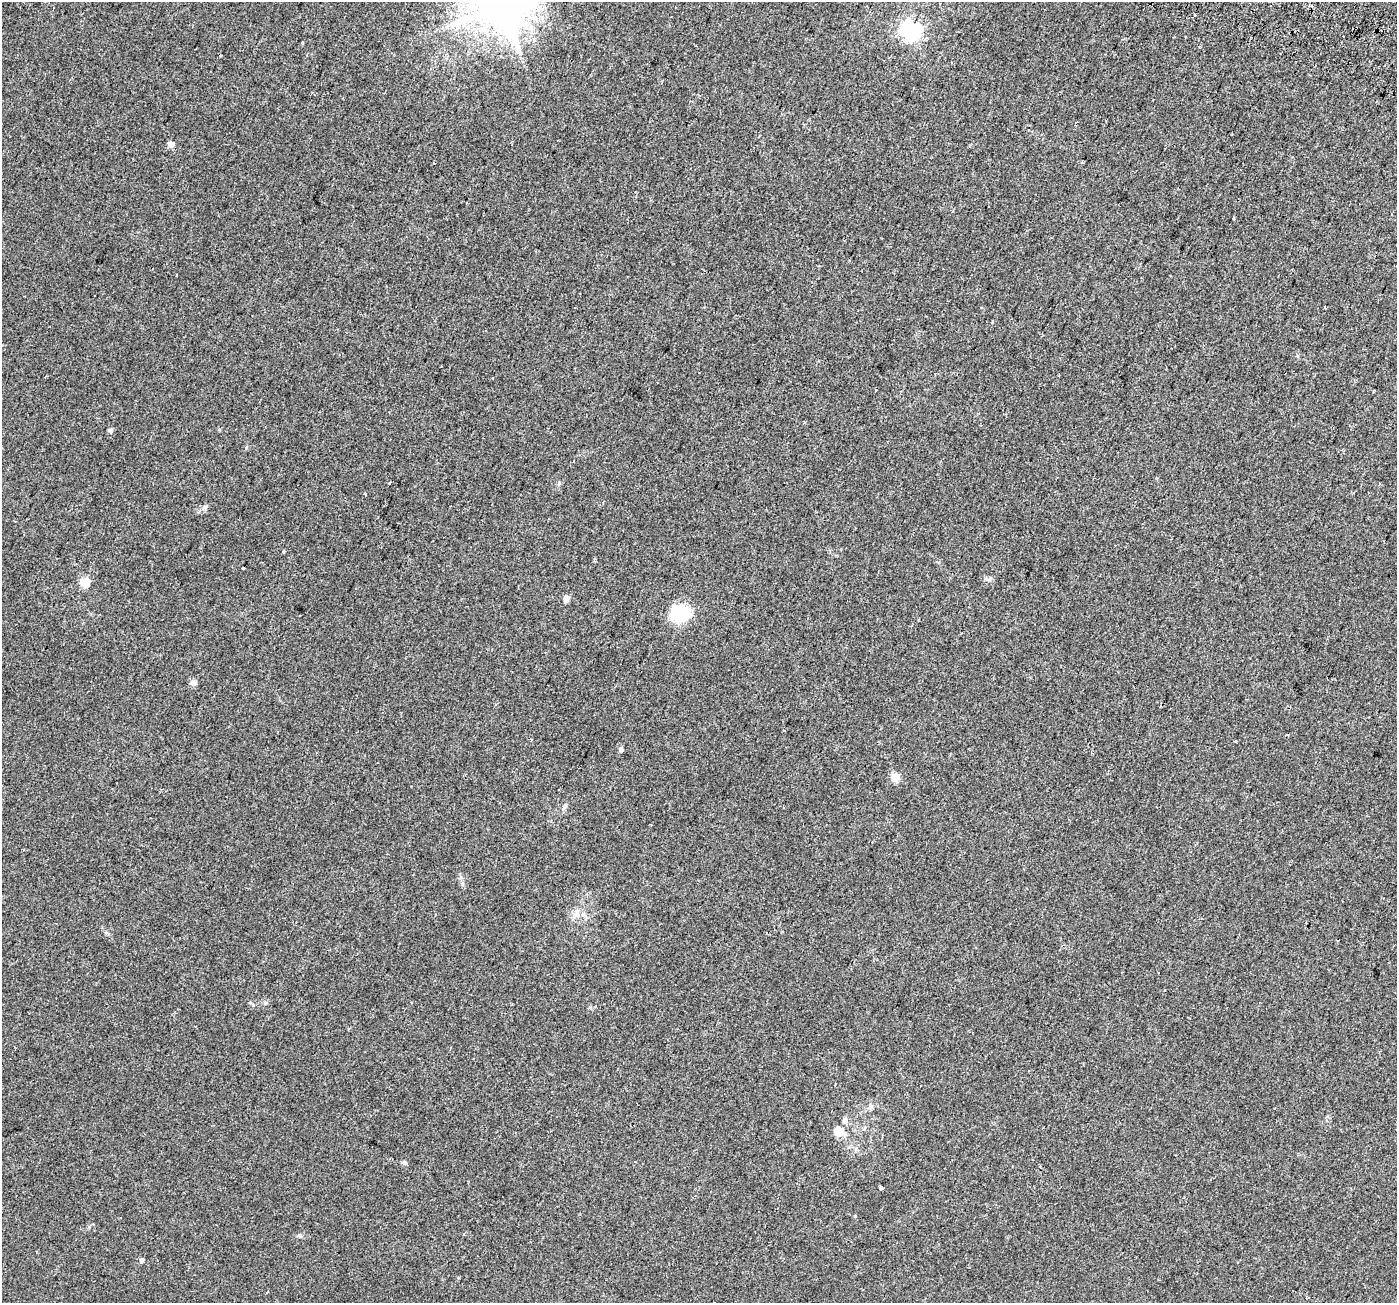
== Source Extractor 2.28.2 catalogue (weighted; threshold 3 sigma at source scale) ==
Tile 10 of 4 x 4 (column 2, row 3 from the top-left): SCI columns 1460-2854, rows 1646-2946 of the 5698 x 5829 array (HDU 1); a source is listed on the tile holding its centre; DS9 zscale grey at full resolution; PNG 1399 x 1305 px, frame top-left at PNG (2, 2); no overlay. Shown black and unused: <1% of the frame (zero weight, under 2 of 3 exposures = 4% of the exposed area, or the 3 px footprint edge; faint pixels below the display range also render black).
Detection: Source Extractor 2.28.2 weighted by HDU 2 'WHT'; one run over the whole footprint, this tile lists its part. Background 0.0279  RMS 0.0051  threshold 0.0229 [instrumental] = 3 sigma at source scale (4.5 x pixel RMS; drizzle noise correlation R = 1.50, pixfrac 1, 0.0396/0.0396 arcsec/px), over >= 5 px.
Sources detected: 30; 2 cosmic-ray / hot-pixel residue — not listed; the other 28 listed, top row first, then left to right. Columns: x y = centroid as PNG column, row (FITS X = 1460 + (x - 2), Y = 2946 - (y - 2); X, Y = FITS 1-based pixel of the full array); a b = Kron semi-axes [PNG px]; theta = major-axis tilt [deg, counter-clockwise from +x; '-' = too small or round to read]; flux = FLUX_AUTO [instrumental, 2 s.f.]
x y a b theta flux
502 7 14 13 - 2200
1195 15 3 2 - 0.99
911 31 7 7 - 230
171 144 5 5 - 4.1
1234 218 3 3 - 1.1
220 430 4 3 - 0.71
110 431 7 5 -87 0.92
389 483 3 3 - 0.59
365 494 3 3 - 0.75
243 568 3 3 - 2.5
85 582 5 5 - 24
566 599 5 5 - 4.9
680 613 21 16 -16 21
195 683 8 6 70 1.2
1287 735 3 2 - 0.51
1235 741 3 3 - 0.69
621 750 5 4 - 1.7
895 777 5 5 - 11
565 806 8 6 62 1.2
576 914 14 9 69 3.3
265 1003 6 4 -72 0.58
871 1106 9 6 50 1.5
845 1121 8 6 66 1.7
838 1131 12 10 -45 6.2
404 1162 6 6 - 0.87
881 1188 3 3 - 4.3
300 1236 6 4 -46 0.71
142 1260 5 5 - 1.4
Isophote crosses this tile's border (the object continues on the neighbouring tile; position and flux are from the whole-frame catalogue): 1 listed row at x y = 502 7
Unlisted compact peaks at least as high as the median listed source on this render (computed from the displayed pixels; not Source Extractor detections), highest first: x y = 205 507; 855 1216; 253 1005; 283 552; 89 1227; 246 448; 559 483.